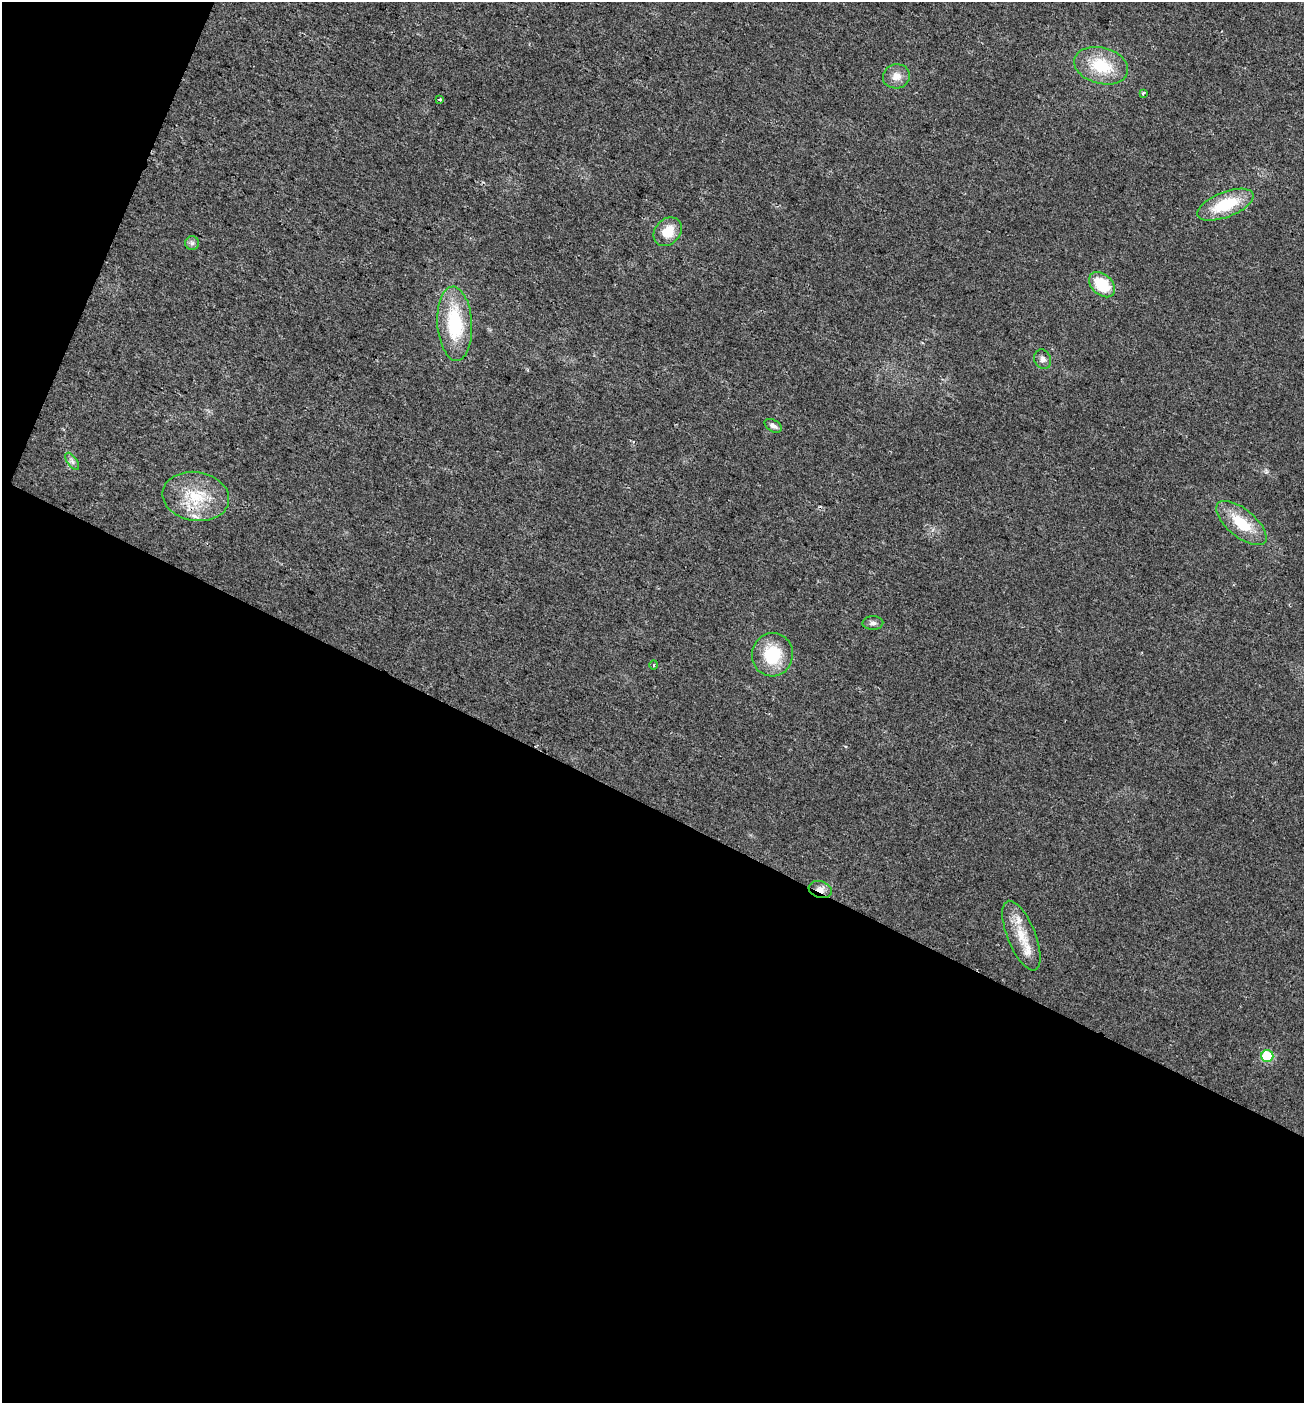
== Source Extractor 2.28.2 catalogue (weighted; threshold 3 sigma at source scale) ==
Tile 3 of 2 x 2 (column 1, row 2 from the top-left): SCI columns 162-1463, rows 1-1401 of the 2922 x 2868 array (HDU 1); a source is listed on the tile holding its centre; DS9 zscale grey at full resolution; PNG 1306 x 1405 px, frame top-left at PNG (2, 2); each listed source drawn as its Kron ellipse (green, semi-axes under 4 px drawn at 4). Shown black and unused: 45% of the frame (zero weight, under 2 of 3 exposures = <1% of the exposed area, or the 3 px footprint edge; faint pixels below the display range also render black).
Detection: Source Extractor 2.28.2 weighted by HDU 2 'WHT'; one run over the whole footprint, this tile lists its part. Background 0.0253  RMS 0.0061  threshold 0.0274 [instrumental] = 3 sigma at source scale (4.5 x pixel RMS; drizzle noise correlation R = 1.50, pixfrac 1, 0.0396/0.0396 arcsec/px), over >= 5 px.
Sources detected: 24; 1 cosmic-ray / hot-pixel residue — neither listed nor drawn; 3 inside a brighter listed object's ellipse — not listed separately; the other 20 listed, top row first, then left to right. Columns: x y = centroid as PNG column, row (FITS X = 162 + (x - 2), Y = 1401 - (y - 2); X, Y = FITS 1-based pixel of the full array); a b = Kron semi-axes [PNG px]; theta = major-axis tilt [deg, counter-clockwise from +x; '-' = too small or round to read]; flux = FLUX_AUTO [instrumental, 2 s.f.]
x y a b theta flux
1101 66 27 18 -15 25
896 76 14 12 14 6
1144 93 3 3 - 1.6
440 100 3 3 - 1.2
1225 205 29 12 21 27
668 232 16 12 47 12
192 243 7 7 - 1.7
1102 285 15 10 -42 22
455 324 37 17 -86 37
1043 359 10 8 -63 2.5
773 426 9 6 -31 2.5
72 461 10 5 -55 1.8
196 496 33 24 -9 27
1241 523 30 14 -39 21
873 623 10 6 0 2.2
772 655 22 20 76 25
654 665 4 3 - 0.65
820 889 12 8 -15 4.4
1021 936 37 14 -68 15
1267 1056 6 6 - 37
Overlapping masked pixels (flux is a lower limit): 1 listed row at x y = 820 889